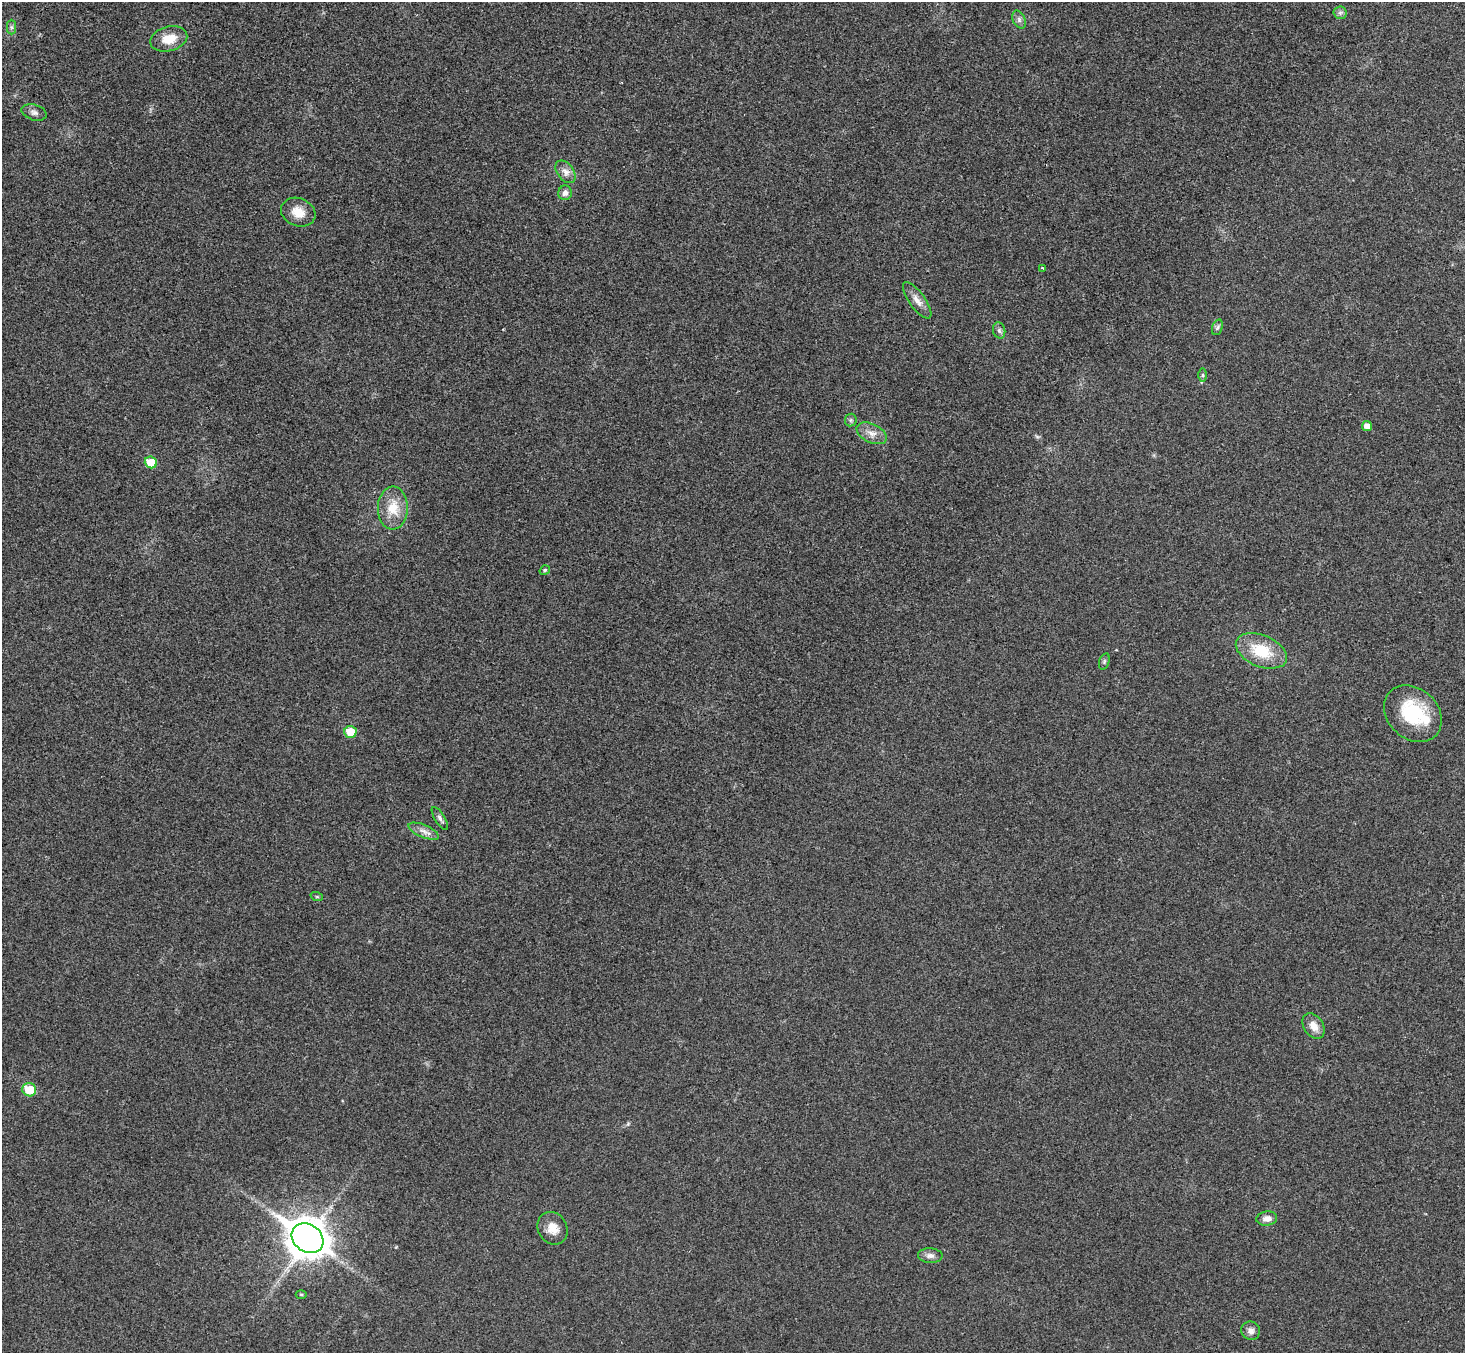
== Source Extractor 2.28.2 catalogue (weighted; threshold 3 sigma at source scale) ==
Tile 10 of 4 x 4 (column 2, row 3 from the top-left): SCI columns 1500-2962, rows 1553-2903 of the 5927 x 5945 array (HDU 1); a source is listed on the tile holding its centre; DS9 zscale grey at full resolution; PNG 1467 x 1355 px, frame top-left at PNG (2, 2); each listed source drawn as its Kron ellipse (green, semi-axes under 4 px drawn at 4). Shown black and unused: <1% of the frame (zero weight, under 3 of 4 exposures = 6% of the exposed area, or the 3 px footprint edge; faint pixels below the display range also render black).
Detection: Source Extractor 2.28.2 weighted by HDU 2 'WHT'; one run over the whole footprint, this tile lists its part. Background 0.0304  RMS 0.0054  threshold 0.0243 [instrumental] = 3 sigma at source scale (4.5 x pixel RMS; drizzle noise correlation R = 1.50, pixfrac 1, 0.05/0.05 arcsec/px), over >= 5 px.
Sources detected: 35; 1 inside a brighter listed object's ellipse — not listed separately; the other 34 listed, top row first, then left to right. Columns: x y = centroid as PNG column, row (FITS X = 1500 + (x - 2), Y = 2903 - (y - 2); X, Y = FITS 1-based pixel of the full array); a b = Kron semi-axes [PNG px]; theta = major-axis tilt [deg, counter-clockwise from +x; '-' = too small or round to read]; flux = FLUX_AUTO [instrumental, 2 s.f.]
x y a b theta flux
1340 13 6 6 - 1.5
1019 20 9 6 -64 1.8
11 27 7 4 -90 1.1
169 39 19 12 15 9.6
34 112 13 7 -17 2.3
565 172 13 8 -52 3.6
565 193 7 7 - 2.7
298 212 18 14 -21 7.4
1043 268 4 2 - 0.6
917 300 22 8 -55 4.6
1217 327 8 5 70 1.1
999 330 8 6 -75 1.7
1203 375 6 4 89 0.84
851 420 6 6 - 1.1
1367 426 5 5 - 3.7
872 433 16 9 -25 4.8
151 462 6 6 - 11
393 508 21 15 89 12
545 570 5 4 - 0.93
1261 651 27 15 -22 20
1104 661 8 5 71 1
1413 714 32 25 -43 31
350 732 6 6 - 10
440 818 13 5 -58 1.7
424 831 16 6 -23 3.5
317 897 6 4 -19 0.68
1314 1026 14 9 -57 5.4
29 1090 7 6 - 14
1267 1219 10 7 8 3.1
553 1228 17 14 -60 6.9
308 1238 17 13 -35 1100
930 1256 12 7 -3 2.5
301 1294 5 3 - 0.53
1251 1331 9 9 - 2.8